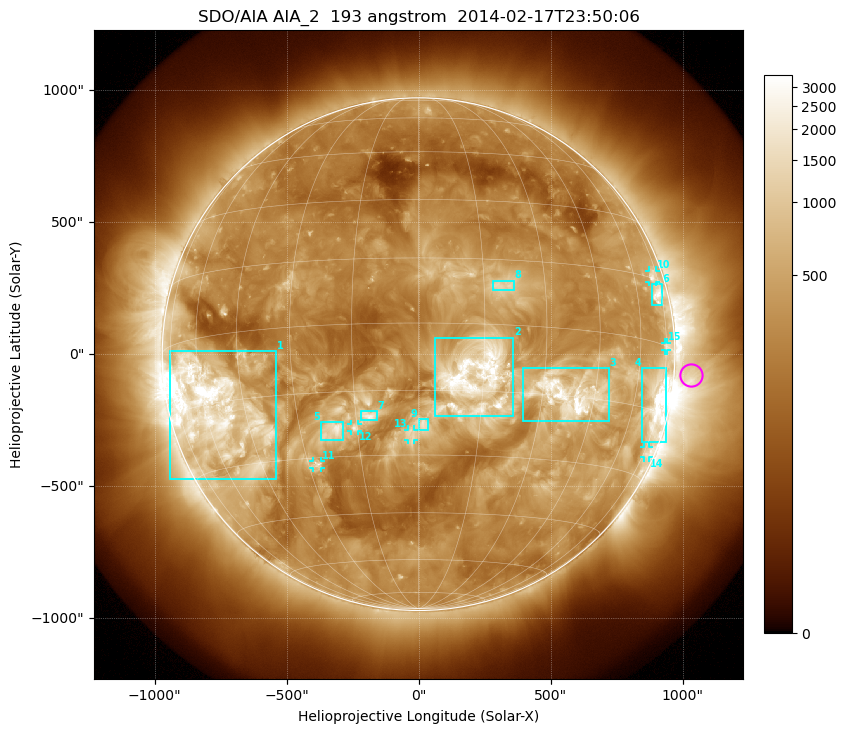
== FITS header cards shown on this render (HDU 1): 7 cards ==
TELESCOP= 'SDO/AIA'
INSTRUME= 'AIA_2'
WAVELNTH=                  193
WAVEUNIT= 'angstrom'
DATE-OBS= '2014-02-17T23:50:06.84'
CTYPE1  = 'HPLN-TAN'
CTYPE2  = 'HPLT-TAN'

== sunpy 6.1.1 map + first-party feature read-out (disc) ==
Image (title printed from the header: SDO/AIA AIA_2  193 angstrom  2014-02-17T23:50:06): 1024 x 1024 px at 2.4 arcsec/px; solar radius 971 arcsec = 405 px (full disc in frame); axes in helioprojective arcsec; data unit not stated in the header (colour bar unlabelled)
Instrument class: DISC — disc imager (sunpy class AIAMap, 193 A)
Bright regions (active regions / flare kernels): reference = the median radial profile (limb darkening/brightening removed); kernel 9 px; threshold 5 sigma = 754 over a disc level ~285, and >= 1.15x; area >= 12 px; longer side >= 10 px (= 24 arcsec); searched inside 0.97 R_sun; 15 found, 15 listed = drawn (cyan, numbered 1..; 6 of them under ~33 arcsec drawn as corner ticks so the feature stays visible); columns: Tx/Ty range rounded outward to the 5 arcsec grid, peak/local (2 s.f.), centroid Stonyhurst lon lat
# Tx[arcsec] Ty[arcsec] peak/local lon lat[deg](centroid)
1 -940..-540 -475..15 14 -56 -16
2 60..360 -235..65 12 +13 -12
3 395..720 -255..-50 17 +37 -15
4 845..940 -330..-50 14 +72 -13
5 -370..-285 -330..-255 5.9 -21 -24
6 885..925 185..265 7.2 +71 +11
7 -220..-155 -250..-215 4.4 -12 -21
8 280..360 240..280 3.7 +19 +9
9 0..35 -290..-245 3.5 +1 -23
10 870..900 270..320 5.2 +71 +15
11 -400..-370 -430..-405 5.3 -27 -32
12 -255..-230 -290..-265 4 -16 -23
13 -40..-20 -325..-285 2.7 -2 -25
14 855..875 -390..-350 3.9 +77 -24
15 930..940 15..45 3.7 +75 +0
Off-limb structures (1.02-1.3 R_sun): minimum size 162 px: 2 found; the strongest spans PA ~225..300 deg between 1.02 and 1.3 R_sun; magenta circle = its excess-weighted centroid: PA ~265 deg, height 1.06 R_sun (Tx ~1030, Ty ~-80 arcsec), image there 3.5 x the reference